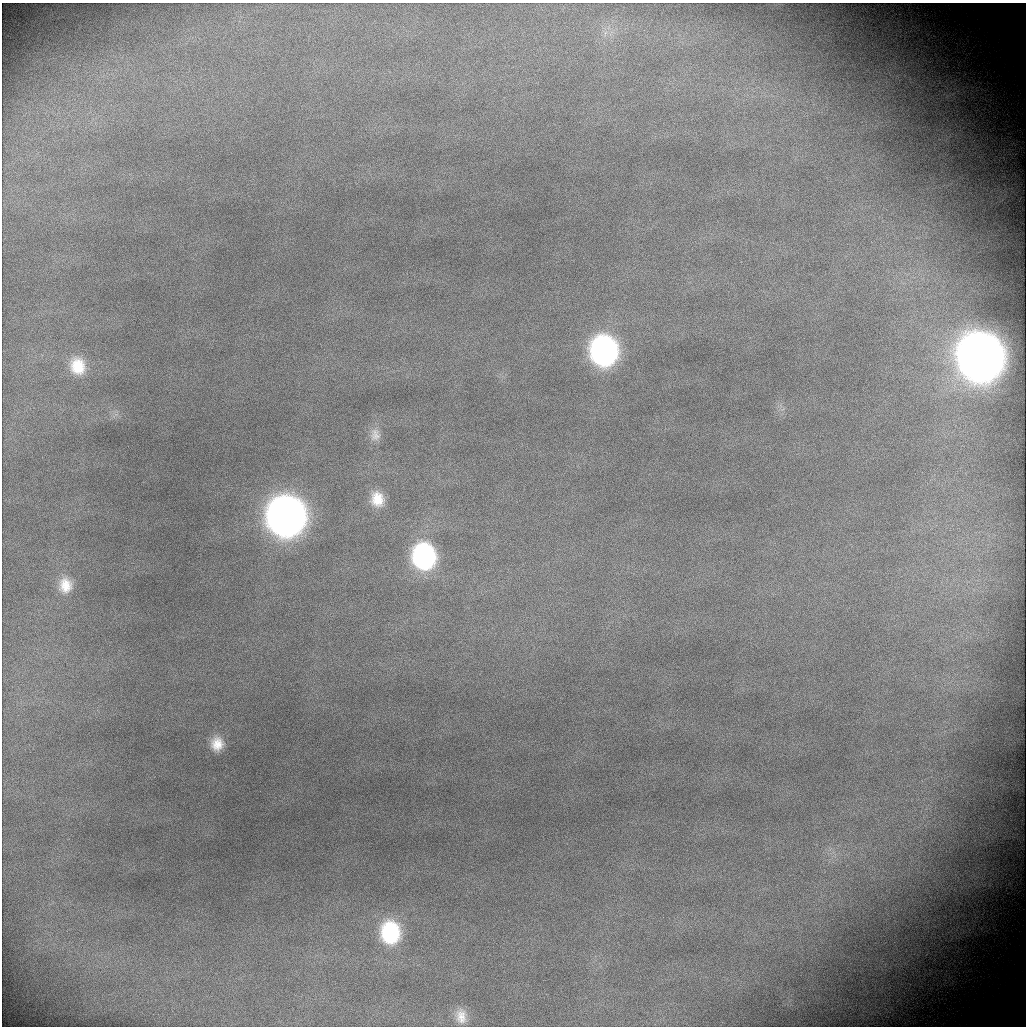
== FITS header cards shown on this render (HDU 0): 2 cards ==
NAXIS1  =                 1024 / length of data axis
NAXIS2  =                 1024 / length of data axis

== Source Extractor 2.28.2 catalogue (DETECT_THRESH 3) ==
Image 1024 x 1024 px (HDU 0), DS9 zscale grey, 1 PNG px = 1 image px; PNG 1028 x 1028 px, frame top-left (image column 1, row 1024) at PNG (2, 3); no overlay
Background 1930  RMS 22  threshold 65.5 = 3 sigma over >= 5 px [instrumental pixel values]
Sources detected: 11; all 11 listed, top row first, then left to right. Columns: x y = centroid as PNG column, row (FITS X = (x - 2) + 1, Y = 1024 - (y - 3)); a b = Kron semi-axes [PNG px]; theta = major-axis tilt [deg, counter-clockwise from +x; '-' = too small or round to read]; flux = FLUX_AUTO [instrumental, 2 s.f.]
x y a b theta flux
604 351 22 19 -81 5.5e+05
981 357 26 23 -78 4.4e+06
78 366 21 18 -72 4.8e+04
375 435 18 13 -90 1.6e+04
377 499 19 15 -73 3.5e+04
286 516 23 21 -81 2.2e+06
424 556 22 19 -80 3.1e+05
65 585 21 17 -86 3.4e+04
217 744 15 14 - 2.6e+04
390 933 23 18 -84 1.3e+05
461 1016 19 14 -81 2.2e+04